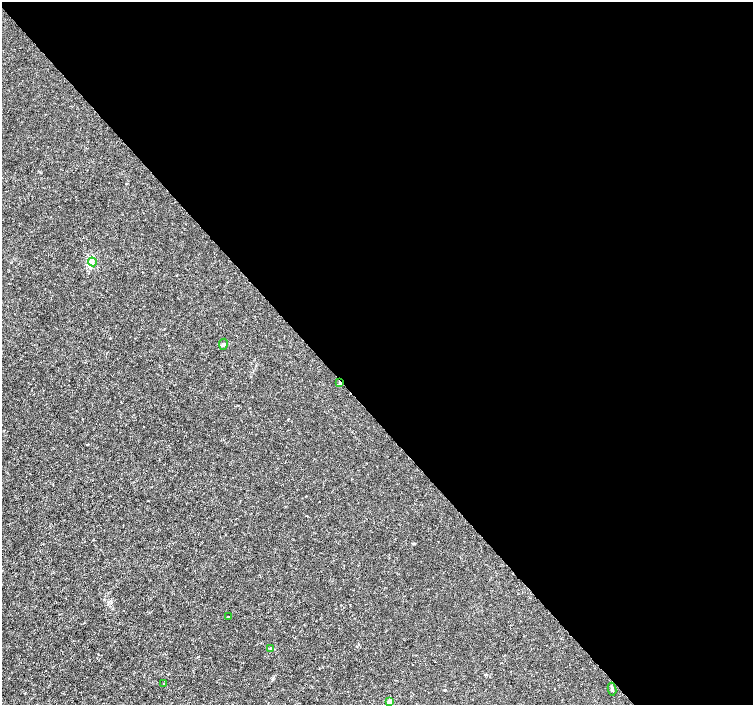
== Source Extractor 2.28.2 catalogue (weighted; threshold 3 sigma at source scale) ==
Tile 8 of 4 x 4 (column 4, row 2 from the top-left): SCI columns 4511-6011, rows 3020-4424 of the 6012 x 5974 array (HDU 1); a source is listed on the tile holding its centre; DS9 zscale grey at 2 x 2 block average (1 PNG px = mean of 2 x 2 image px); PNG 755 x 707 px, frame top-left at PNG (2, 2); each listed source drawn as its Kron ellipse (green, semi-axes under 4 px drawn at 4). Shown black and unused: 58% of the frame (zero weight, under 3 of 4 exposures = <1% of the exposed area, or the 3 px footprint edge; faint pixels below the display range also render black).
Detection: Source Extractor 2.28.2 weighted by HDU 2 'WHT'; one run over the whole footprint, this tile lists its part. Background 8.57e-04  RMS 0.0013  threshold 0.00599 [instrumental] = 3 sigma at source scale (4.5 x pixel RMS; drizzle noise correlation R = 1.50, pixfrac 1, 0.0396/0.0396 arcsec/px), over >= 5 px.
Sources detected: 8; all 8 listed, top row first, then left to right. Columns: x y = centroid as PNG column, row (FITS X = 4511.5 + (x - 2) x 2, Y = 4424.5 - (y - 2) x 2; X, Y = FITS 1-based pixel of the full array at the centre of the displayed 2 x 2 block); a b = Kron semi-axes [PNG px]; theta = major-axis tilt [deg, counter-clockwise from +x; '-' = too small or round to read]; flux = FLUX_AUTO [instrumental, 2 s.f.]
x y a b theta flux
92 262 4 2 - 0.45
223 344 5 4 - 0.6
340 383 3 2 - 1.3
228 617 3 2 - 0.2
270 648 3 2 - 0.14
164 683 2 2 - 0.18
612 689 6 3 -82 0.49
390 702 3 2 - 4.6
Overlapping masked pixels (flux is a lower limit): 1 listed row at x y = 340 383